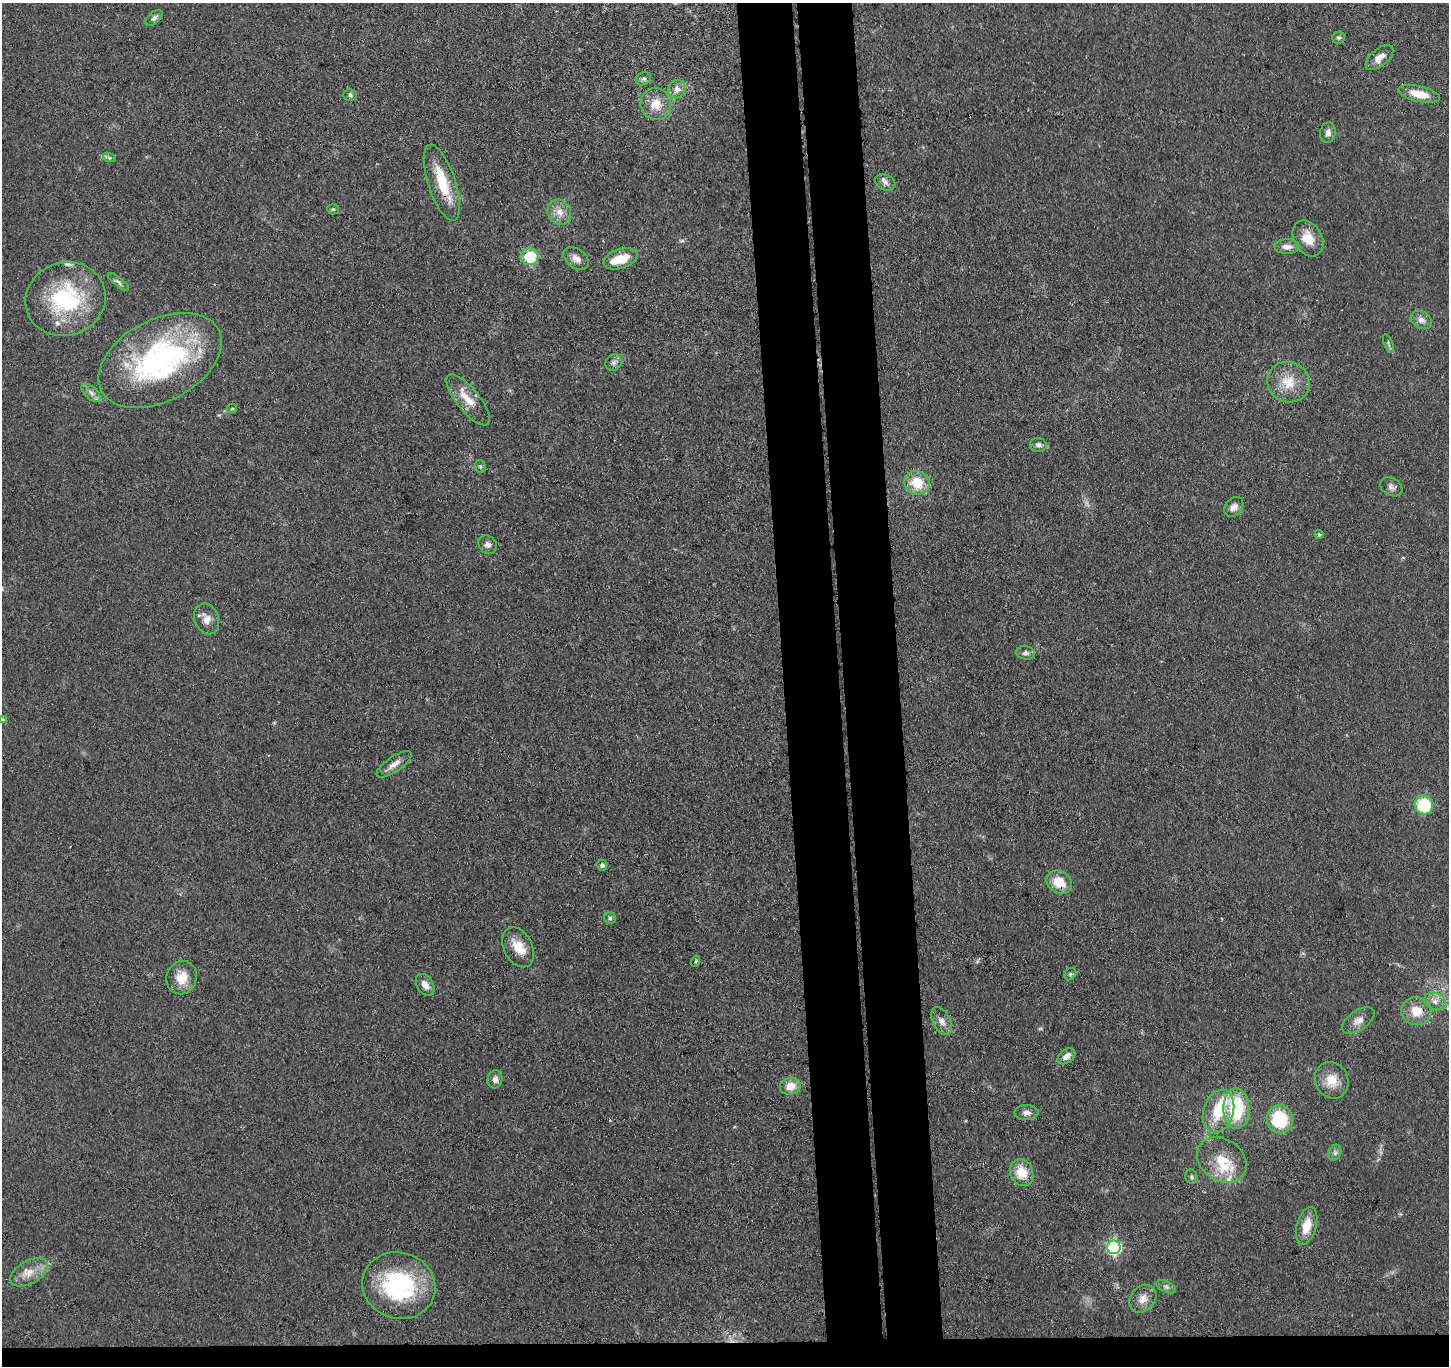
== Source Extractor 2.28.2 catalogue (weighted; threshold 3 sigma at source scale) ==
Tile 8 of 3 x 3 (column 2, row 3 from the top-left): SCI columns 1505-2951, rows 129-1492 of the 4456 x 4379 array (HDU 1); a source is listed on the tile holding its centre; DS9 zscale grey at full resolution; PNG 1451 x 1368 px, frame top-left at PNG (2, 3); each listed source drawn as its Kron ellipse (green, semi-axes under 4 px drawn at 4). Shown black and unused: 9% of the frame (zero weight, under 3 of 4 exposures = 5% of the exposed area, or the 3 px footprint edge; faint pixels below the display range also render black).
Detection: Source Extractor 2.28.2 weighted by HDU 2 'WHT'; one run over the whole footprint, this tile lists its part. Background 0.0696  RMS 0.0068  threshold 0.0307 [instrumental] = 3 sigma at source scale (4.5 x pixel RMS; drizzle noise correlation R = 1.50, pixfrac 1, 0.05/0.05 arcsec/px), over >= 5 px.
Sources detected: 83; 3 too faint to see at this stretch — neither listed nor drawn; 9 inside a brighter listed object's ellipse — not listed separately; the other 71 listed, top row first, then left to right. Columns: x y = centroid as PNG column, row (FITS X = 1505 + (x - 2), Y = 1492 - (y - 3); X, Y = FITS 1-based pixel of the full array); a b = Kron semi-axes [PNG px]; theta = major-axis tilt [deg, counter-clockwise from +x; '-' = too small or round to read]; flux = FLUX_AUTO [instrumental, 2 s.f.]
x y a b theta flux
154 18 10 5 42 2.5
1339 37 6 6 - 1.7
1380 58 17 8 40 6.4
643 79 8 6 31 2
677 89 9 8 - 4.4
1419 94 21 7 -13 14
350 95 6 6 - 1.7
656 104 16 15 - 12
1328 133 10 8 81 3.4
109 157 6 4 -20 1.3
885 182 10 7 -26 3.2
442 183 40 13 -72 25
333 209 5 5 - 0.96
559 212 13 11 -54 6.8
1308 238 19 14 -59 13
1287 247 13 7 -1 4.7
530 257 9 8 - 24
576 258 14 9 -37 5
620 259 17 9 17 15
118 282 13 4 -39 2.1
65 299 40 36 19 71
1421 320 11 8 -30 4.2
1388 344 10 3 -69 1.3
160 360 66 41 28 160
614 362 9 7 47 2.5
1288 382 21 20 - 17
91 393 12 6 -44 3.5
468 400 31 11 -51 13
232 409 5 4 - 0.92
1038 445 8 7 - 2.7
480 466 6 5 - 1.3
917 483 13 11 -23 18
1391 487 12 8 -31 3.1
1234 507 11 8 47 4.1
1319 534 4 4 - 1.4
488 545 10 8 -48 3.4
207 619 16 12 -68 7.1
1026 653 9 6 -8 2.4
2 720 4 4 - 1.6
394 764 20 7 34 5.7
1424 805 9 9 - 36
602 865 5 5 - 2.1
1059 882 13 10 -34 14
610 918 6 6 - 1.6
518 947 21 14 -63 12
696 961 5 3 - 0.86
1070 974 6 5 - 1.3
182 978 17 15 70 13
425 985 12 8 -57 4.9
1435 1001 11 8 -22 4.8
1416 1011 15 14 - 13
1358 1020 18 10 34 5.7
942 1021 15 8 -63 5.1
1066 1056 10 6 38 4.8
495 1079 9 7 79 3.6
1332 1080 19 16 -64 12
790 1086 10 8 10 10
1236 1109 20 13 -89 45
1218 1111 22 15 73 24
1026 1113 12 7 0 3.5
1280 1119 14 13 - 34
1335 1153 8 6 70 1.9
1222 1160 27 20 -34 22
1022 1172 14 11 -64 15
1191 1177 7 6 - 1.6
1307 1226 19 9 75 13
1114 1247 7 6 - 130
29 1272 20 11 30 10
399 1286 37 33 -17 77
1166 1287 10 5 -24 2.4
1143 1299 15 12 47 7.3
Overlapping masked pixels (flux is a lower limit): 4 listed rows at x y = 442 183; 530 257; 160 360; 1059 882
Isophote crosses this tile's border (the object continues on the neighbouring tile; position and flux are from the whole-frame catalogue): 1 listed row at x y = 2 720